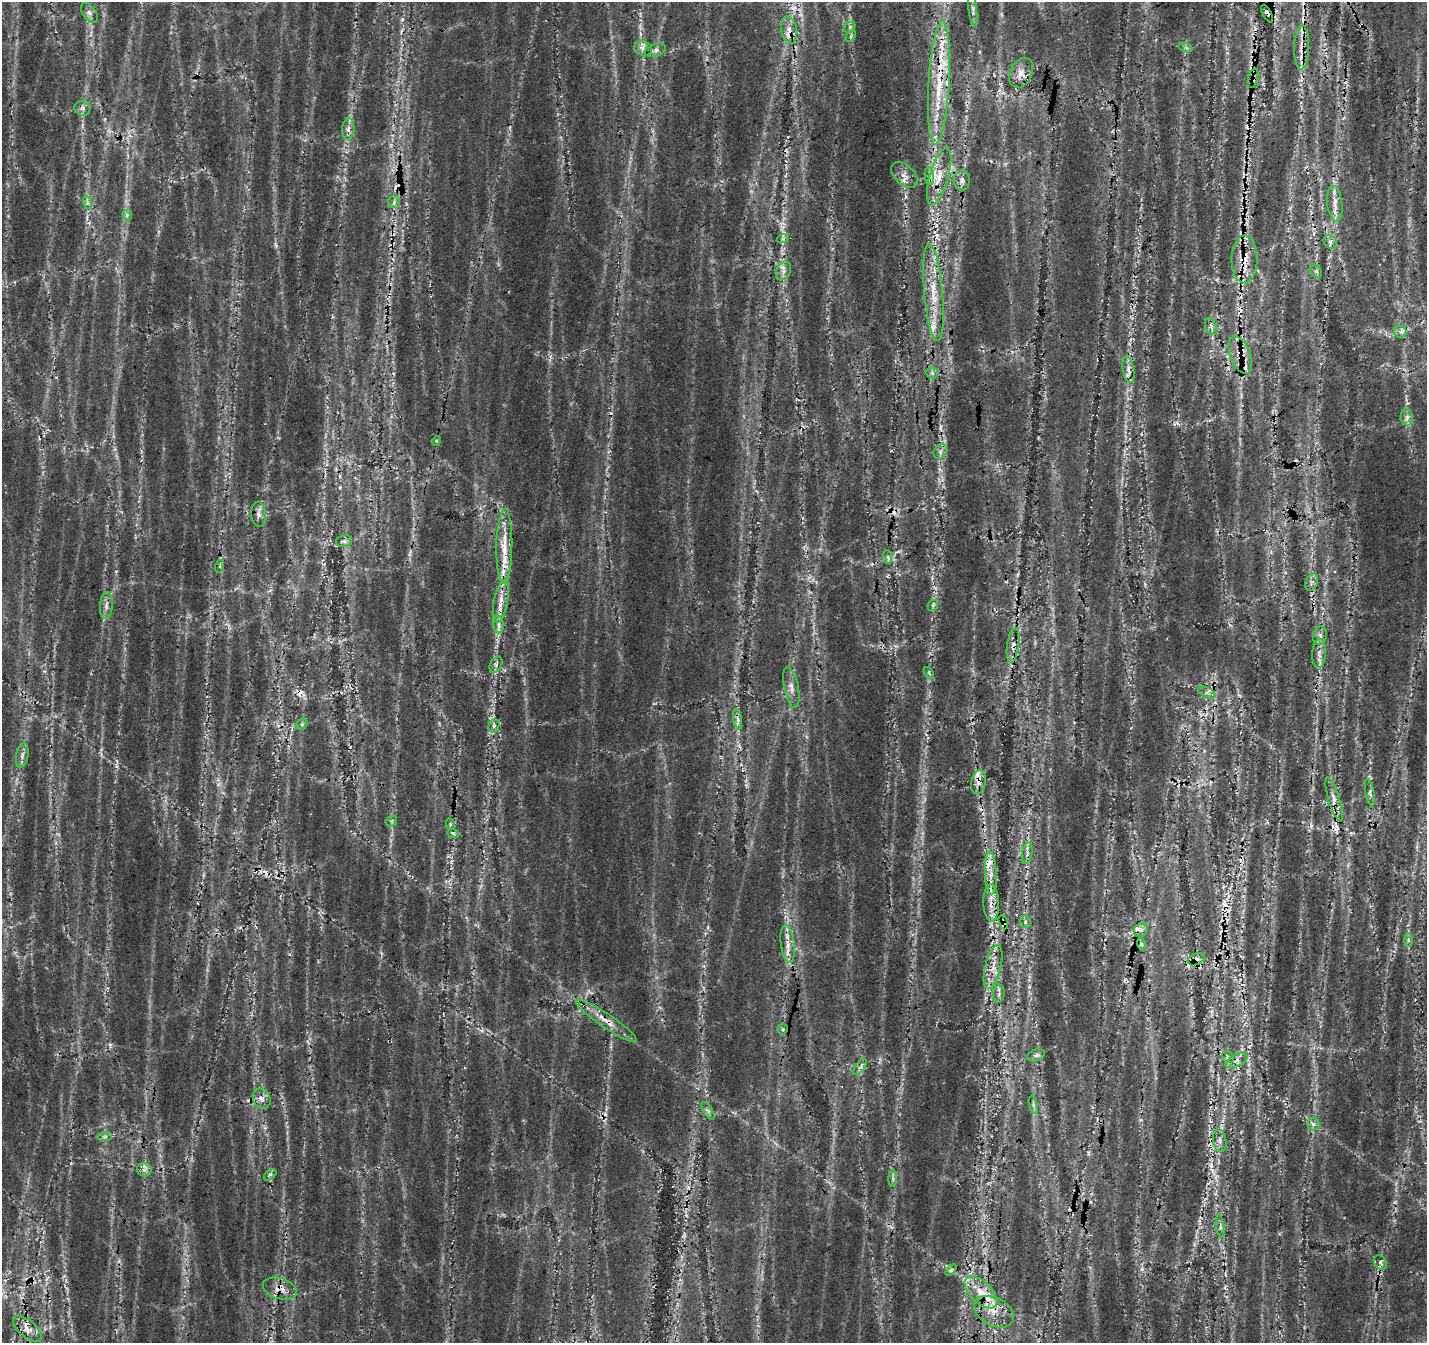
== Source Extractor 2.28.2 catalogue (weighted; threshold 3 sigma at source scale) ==
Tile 10 of 4 x 4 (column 2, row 3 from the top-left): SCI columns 1669-3093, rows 1737-3077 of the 6183 x 6096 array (HDU 1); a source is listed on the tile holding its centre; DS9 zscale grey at full resolution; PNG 1429 x 1345 px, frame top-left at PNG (2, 2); each listed source drawn as its Kron ellipse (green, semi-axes under 4 px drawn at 4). Shown black and unused: <1% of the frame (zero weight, under 3 of 4 exposures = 14% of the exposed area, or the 3 px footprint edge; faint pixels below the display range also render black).
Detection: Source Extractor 2.28.2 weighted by HDU 2 'WHT'; one run over the whole footprint, this tile lists its part. Background 0.0731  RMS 0.0094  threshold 0.0424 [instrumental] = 3 sigma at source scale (4.5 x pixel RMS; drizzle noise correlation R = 1.50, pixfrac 1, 0.0396/0.0396 arcsec/px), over >= 5 px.
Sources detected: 128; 2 too faint to see at this stretch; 17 cosmic-ray / hot-pixel residue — neither listed nor drawn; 11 inside a brighter listed object's ellipse — not listed separately; the other 98 listed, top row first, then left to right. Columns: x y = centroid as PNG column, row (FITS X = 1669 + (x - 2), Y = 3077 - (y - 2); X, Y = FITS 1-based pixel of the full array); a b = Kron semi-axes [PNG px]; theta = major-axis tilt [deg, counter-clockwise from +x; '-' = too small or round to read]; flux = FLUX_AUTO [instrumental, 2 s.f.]
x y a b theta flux
973 9 17 4 -84 3.9
89 13 11 6 -54 3.9
1267 14 9 3 -63 3.9
850 27 6 5 - 1.7
789 30 14 7 -81 7.5
851 36 7 3 56 1.3
1302 47 22 7 88 12
1186 48 7 4 -19 1.6
643 49 9 7 -26 4.1
655 50 11 6 19 3
1021 73 16 10 64 9
1253 78 10 5 75 2.6
939 83 62 10 86 52
83 108 8 7 - 3.1
348 129 11 6 86 4.5
904 175 15 9 -44 7.9
929 176 9 4 -83 3.7
939 176 29 9 74 18
962 180 10 8 89 4.7
87 202 7 4 -72 2.1
394 202 6 6 - 2.6
1335 204 18 7 -83 8.3
127 215 5 5 - 1.7
783 238 6 4 20 1.4
1330 242 7 6 - 2.7
1245 259 24 13 90 18
783 271 10 7 64 4.5
1316 272 7 5 -54 1.8
933 292 49 9 -85 30
1211 326 9 5 -65 2.6
1400 332 6 6 - 2.7
1240 355 19 10 -69 11
1128 370 13 5 -80 4.8
932 373 5 5 - 2.1
1407 417 8 6 -72 3
436 441 5 4 - 0.88
940 452 8 6 56 2.9
259 514 13 7 -84 4.6
344 541 8 6 12 2.6
504 546 37 8 89 22
888 557 7 4 -88 1.9
220 566 6 4 72 1.2
1312 582 9 6 68 3.2
501 602 22 7 79 11
933 605 6 4 46 1.5
106 606 13 6 86 4.5
498 624 9 5 -86 3.6
1320 635 9 6 75 3.7
1013 645 17 6 82 6.7
1319 653 15 6 87 5.4
496 665 9 5 64 3
929 673 7 3 -54 1.1
791 688 21 7 -78 7
1207 693 9 5 -25 3.3
738 719 10 4 -79 3
302 724 6 5 - 1.6
494 726 7 5 70 2.2
22 756 13 6 81 4
978 782 12 7 77 6.9
1370 793 14 4 -80 3.1
1334 799 23 5 -73 7.6
391 821 6 5 - 1.7
450 824 6 3 -72 1.1
453 833 6 3 -19 1.4
1027 853 11 5 80 3.5
991 873 21 6 -88 10
991 903 19 8 -88 12
1003 922 7 4 -70 2.3
1025 922 6 5 - 2
1141 930 7 6 - 3.4
1408 940 7 4 -88 1.8
788 944 19 7 -83 9.3
1141 944 6 4 -71 1.5
1196 959 9 5 23 3.5
993 967 22 8 77 12
999 994 9 5 82 2.9
607 1021 36 7 -34 14
783 1029 5 5 - 1.4
1036 1055 9 5 21 3.1
1228 1057 6 5 - 2
1236 1061 12 6 23 4.7
860 1067 9 4 51 2.7
262 1099 10 8 -59 5.7
1033 1105 9 4 -77 2
708 1111 10 4 -56 2.3
1313 1124 6 6 - 2.7
105 1137 7 4 3 2
1220 1141 11 6 -79 3.9
144 1170 7 6 - 3.3
270 1175 7 4 37 1.7
893 1179 8 4 -90 2.2
1220 1227 11 3 -81 2.3
1380 1262 8 6 -55 2.3
951 1270 6 4 44 1.9
280 1289 17 10 -17 10
981 1292 20 10 -44 17
994 1312 21 14 -27 15
27 1329 17 8 -40 8.5
Overlapping masked pixels (flux is a lower limit): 21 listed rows (the first 20) at x y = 1267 14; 789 30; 1302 47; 1021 73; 1253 78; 939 83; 1245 259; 933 292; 1240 355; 501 602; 1013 645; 978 782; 1334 799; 991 903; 1003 922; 788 944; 1196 959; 607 1021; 280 1289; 981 1292
Unlisted compact peaks at least as high as the median listed source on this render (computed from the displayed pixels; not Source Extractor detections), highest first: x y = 1211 1165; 1029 987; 110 1044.